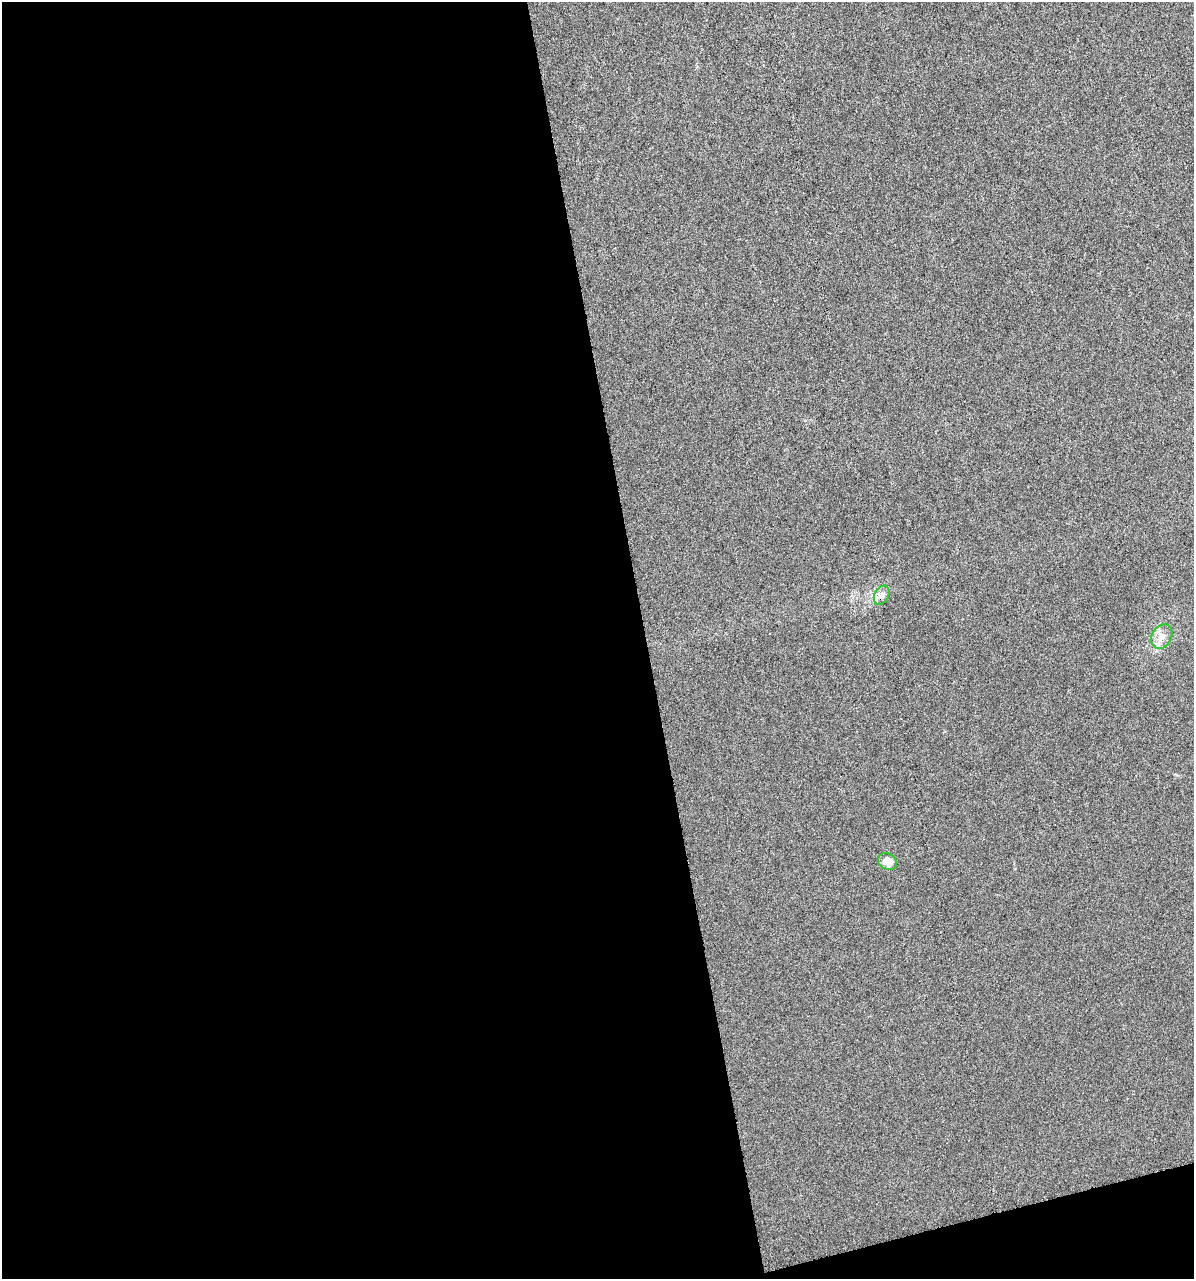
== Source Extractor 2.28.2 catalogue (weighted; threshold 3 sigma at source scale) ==
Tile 13 of 4 x 4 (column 1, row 4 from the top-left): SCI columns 93-1284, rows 1-1277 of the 4903 x 5108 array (HDU 1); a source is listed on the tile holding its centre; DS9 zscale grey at full resolution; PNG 1196 x 1281 px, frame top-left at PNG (2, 2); each listed source drawn as its Kron ellipse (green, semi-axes under 4 px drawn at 4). Shown black and unused: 56% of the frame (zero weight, under 3 of 6 exposures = <1% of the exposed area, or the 3 px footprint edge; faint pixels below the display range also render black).
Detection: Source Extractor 2.28.2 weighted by HDU 2 'WHT'; one run over the whole footprint, this tile lists its part. Background 4.23e-04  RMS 0.0027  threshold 0.0109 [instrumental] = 3 sigma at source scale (4.09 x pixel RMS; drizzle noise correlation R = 1.36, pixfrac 0.8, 0.0396/0.0396 arcsec/px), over >= 5 px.
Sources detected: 3; all 3 listed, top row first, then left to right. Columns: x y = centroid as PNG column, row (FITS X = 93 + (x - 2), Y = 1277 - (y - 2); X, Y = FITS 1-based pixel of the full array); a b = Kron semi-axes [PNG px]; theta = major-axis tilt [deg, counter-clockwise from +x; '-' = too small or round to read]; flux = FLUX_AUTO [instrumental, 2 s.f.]
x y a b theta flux
882 595 10 7 61 1.3
1162 636 13 9 60 2.1
887 861 10 8 -27 2.4